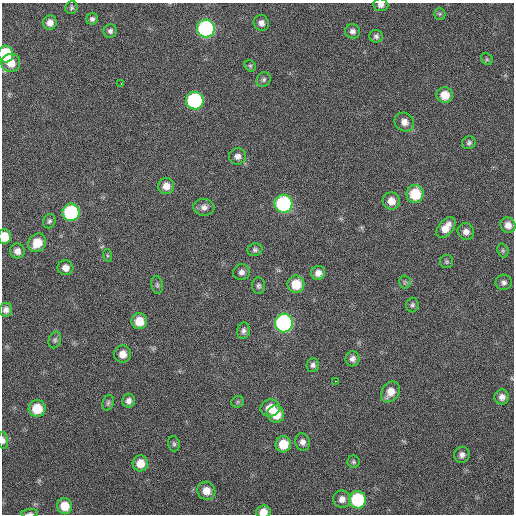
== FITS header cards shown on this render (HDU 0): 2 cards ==
NAXIS1  =                  512 / Axis length
NAXIS2  =                  512 / Axis length

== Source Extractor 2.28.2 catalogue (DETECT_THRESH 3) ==
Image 512 x 512 px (HDU 0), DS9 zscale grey, 1 PNG px = 1 image px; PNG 516 x 516 px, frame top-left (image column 1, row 512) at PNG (2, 3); each listed source drawn as its Kron ellipse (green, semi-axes under 4 px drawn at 4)
Background 67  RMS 5.7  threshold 17.2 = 3 sigma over >= 5 px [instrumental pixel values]
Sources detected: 77; all 77 listed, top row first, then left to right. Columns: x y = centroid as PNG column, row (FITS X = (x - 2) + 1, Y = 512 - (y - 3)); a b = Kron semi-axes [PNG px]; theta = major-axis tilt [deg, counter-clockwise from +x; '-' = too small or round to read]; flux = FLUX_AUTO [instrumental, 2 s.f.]
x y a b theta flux
381 5 7 6 - 1500
71 8 6 6 - 750
440 14 6 5 - 620
92 19 6 5 - 1000
50 23 7 7 - 2600
261 23 8 7 - 2000
206 29 9 9 - 81000
110 31 7 6 - 1100
352 31 7 7 - 1500
376 36 7 6 - 1100
6 54 8 7 - 30000
487 59 6 5 - 660
11 63 9 9 - 5200
250 66 6 5 - 650
264 79 7 6 - 980
121 83 3 2 - 330
445 95 8 7 - 5700
195 101 9 8 - 53000
404 122 10 9 - 2800
469 143 7 6 - 920
237 156 8 8 - 1900
166 186 8 8 - 3600
415 194 9 8 - 13000
391 201 8 8 - 3600
283 204 9 9 - 58000
204 207 10 8 -5 1900
71 212 8 8 - 43000
49 221 7 6 - 900
508 225 8 7 - 2800
446 227 12 7 51 4400
466 232 9 8 - 2200
4 237 7 6 - 6800
37 243 10 8 50 7000
255 250 7 6 - 1000
503 250 7 5 -70 720
17 251 7 7 - 2300
107 255 6 4 -71 520
447 262 6 6 - 750
65 268 8 7 - 2700
241 272 8 8 - 1700
318 273 7 7 - 2300
405 282 6 6 - 750
504 282 8 7 - 1400
296 284 8 8 - 8400
157 285 9 5 -81 840
258 286 8 6 -86 1000
412 305 7 6 - 910
6 310 7 6 - 1800
139 321 8 8 - 6700
284 323 9 9 - 87000
243 331 8 6 79 1300
55 340 8 6 71 950
123 354 9 8 - 3700
353 359 7 7 - 1700
313 365 7 6 - 1200
336 381 2 2 - 260
390 392 11 8 56 4300
502 397 7 7 - 2100
129 401 7 6 - 1700
238 402 6 5 - 650
108 403 8 5 69 870
270 408 10 8 14 5100
37 409 8 8 - 9500
276 414 8 8 - 8400
3 440 8 5 -84 1200
302 442 8 7 - 1700
174 444 8 5 -75 790
283 444 8 7 - 7700
462 455 8 8 - 1600
353 462 6 6 - 720
140 463 8 7 - 5000
206 491 9 9 - 4200
342 499 9 8 - 2400
358 500 8 8 - 28000
65 506 8 7 - 7200
263 512 7 6 - 3600
30 513 8 3 4 750
At the frame edge (FLAGS 8, measured only in part): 6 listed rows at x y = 381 5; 6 54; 4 237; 3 440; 263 512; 30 513